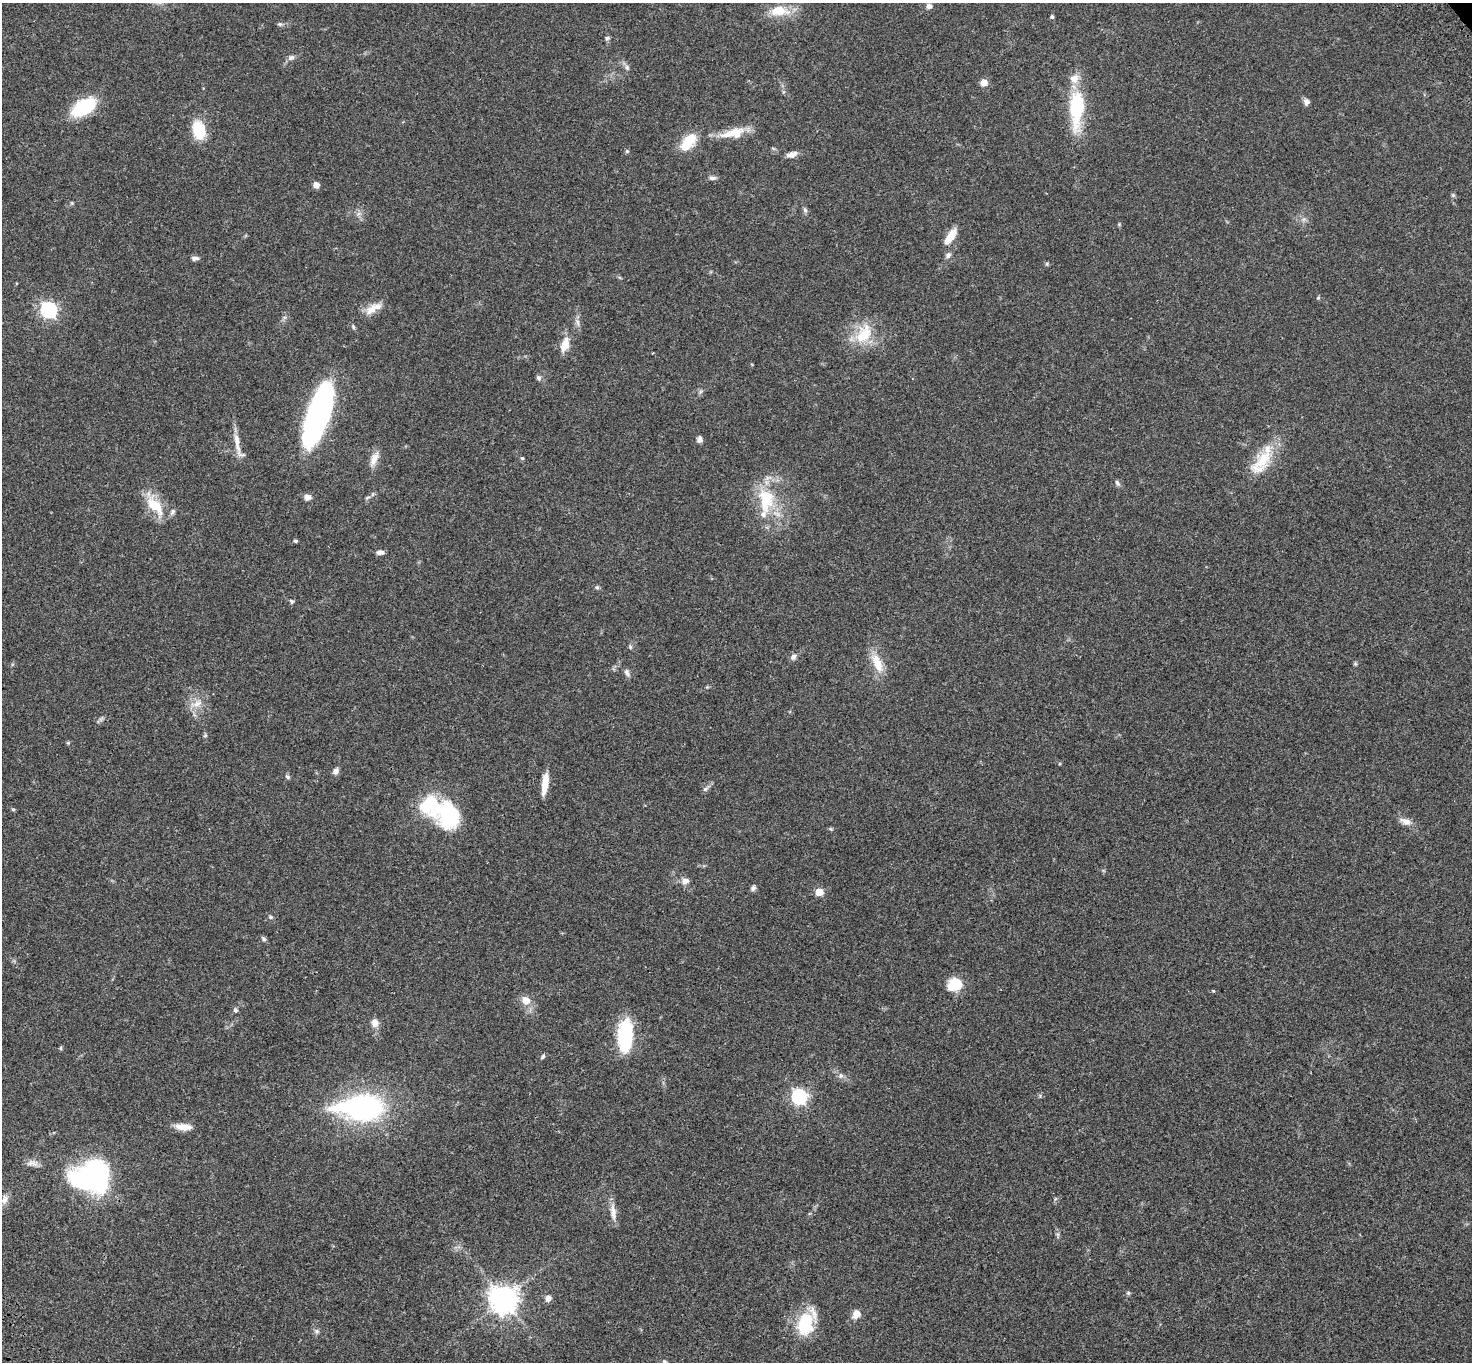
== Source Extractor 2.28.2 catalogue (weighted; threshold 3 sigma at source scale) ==
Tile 7 of 4 x 4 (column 3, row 2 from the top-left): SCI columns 3050-4519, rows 3103-4462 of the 6094 x 6064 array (HDU 1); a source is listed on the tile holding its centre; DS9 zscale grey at full resolution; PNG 1474 x 1364 px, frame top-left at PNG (2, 3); no overlay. Shown black and unused: <1% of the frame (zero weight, under 3 of 4 exposures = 6% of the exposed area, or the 3 px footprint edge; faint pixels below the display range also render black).
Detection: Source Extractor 2.28.2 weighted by HDU 2 'WHT'; one run over the whole footprint, this tile lists its part. Background 0.0463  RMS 0.0052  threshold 0.0236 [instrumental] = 3 sigma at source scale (4.5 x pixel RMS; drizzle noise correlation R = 1.50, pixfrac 1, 0.05/0.05 arcsec/px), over >= 5 px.
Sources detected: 96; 1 inside a brighter object's white glare — not listed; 4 inside a brighter listed object's ellipse — not listed separately; the other 91 listed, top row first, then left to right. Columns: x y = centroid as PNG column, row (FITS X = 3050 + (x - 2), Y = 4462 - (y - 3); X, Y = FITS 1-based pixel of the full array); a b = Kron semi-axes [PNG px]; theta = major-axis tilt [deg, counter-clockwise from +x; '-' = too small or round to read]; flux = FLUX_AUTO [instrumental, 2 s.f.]
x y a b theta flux
929 6 8 7 - 1.7
779 11 23 12 2 11
1052 17 5 4 - 0.77
280 24 7 5 -19 0.93
607 38 6 5 - 0.93
291 58 9 6 22 1.7
627 67 8 6 -70 1.3
984 82 6 6 - 4.6
1306 102 9 8 - 1.8
84 107 21 11 32 36
1077 108 46 15 87 33
199 130 17 11 -76 19
733 133 34 12 13 10
688 142 21 12 50 13
627 151 6 5 - 0.7
792 154 13 6 17 3.1
712 178 10 5 4 1.5
316 185 5 5 - 3.5
1453 195 6 5 - 0.75
805 210 6 6 - 1.1
1119 224 4 4 - 0.54
950 237 20 8 56 7.6
948 255 9 6 62 1.5
195 258 9 5 0 1.7
1047 264 5 5 - 0.69
1318 298 6 3 19 0.52
372 309 21 10 44 5.9
48 310 8 7 - 93
578 322 9 4 -81 1.6
353 327 6 4 -69 0.78
864 334 29 18 60 17
565 344 18 10 72 6.6
653 353 3 2 - 0.39
538 378 7 6 - 1.2
318 413 53 16 71 170
700 439 7 6 - 2.1
237 442 31 7 -81 5.9
522 458 5 4 - 0.6
374 459 20 9 68 4.7
1263 459 36 19 56 18
1117 483 9 5 -59 1.3
307 497 9 6 -10 2.5
766 500 39 22 -87 24
154 505 31 15 -49 14
295 541 4 4 - 0.92
380 552 9 6 -4 2
597 587 5 5 - 0.81
291 601 6 5 - 0.86
630 647 6 5 - 0.78
793 657 9 7 51 1.8
877 663 28 11 -67 9.4
1355 664 6 4 44 0.67
627 673 11 6 -62 1.7
197 704 18 8 20 4.7
205 735 5 5 - 0.69
336 771 8 6 61 2.1
288 777 7 5 -32 0.93
545 784 24 7 82 7.1
705 789 8 6 28 1.2
13 809 5 3 - 0.56
448 816 39 30 -53 37
1406 821 16 8 -21 3.7
831 829 6 4 -43 0.59
685 881 9 7 5 2.8
753 888 7 6 - 1.4
819 892 6 6 - 7.7
270 917 6 4 -21 0.81
264 939 7 5 -46 1.1
955 984 15 12 24 13
1213 991 4 4 - 0.48
526 1000 11 9 -36 5
235 1010 7 6 - 0.93
375 1023 10 9 - 3.1
625 1035 30 14 87 37
61 1048 6 4 -90 0.6
543 1057 7 5 52 0.9
841 1076 8 7 - 1.8
799 1097 7 7 - 100
361 1108 47 23 0 100
183 1127 20 8 -4 5.6
32 1163 18 7 -7 3.1
96 1173 26 17 -71 94
5 1199 13 8 72 2.9
613 1212 24 8 -84 4.4
1128 1293 5 5 - 0.72
548 1298 8 7 - 2.3
503 1299 10 10 - 460
856 1314 10 8 56 4.3
805 1323 27 17 80 25
317 1331 8 5 -27 1.2
664 1361 6 4 -30 0.66